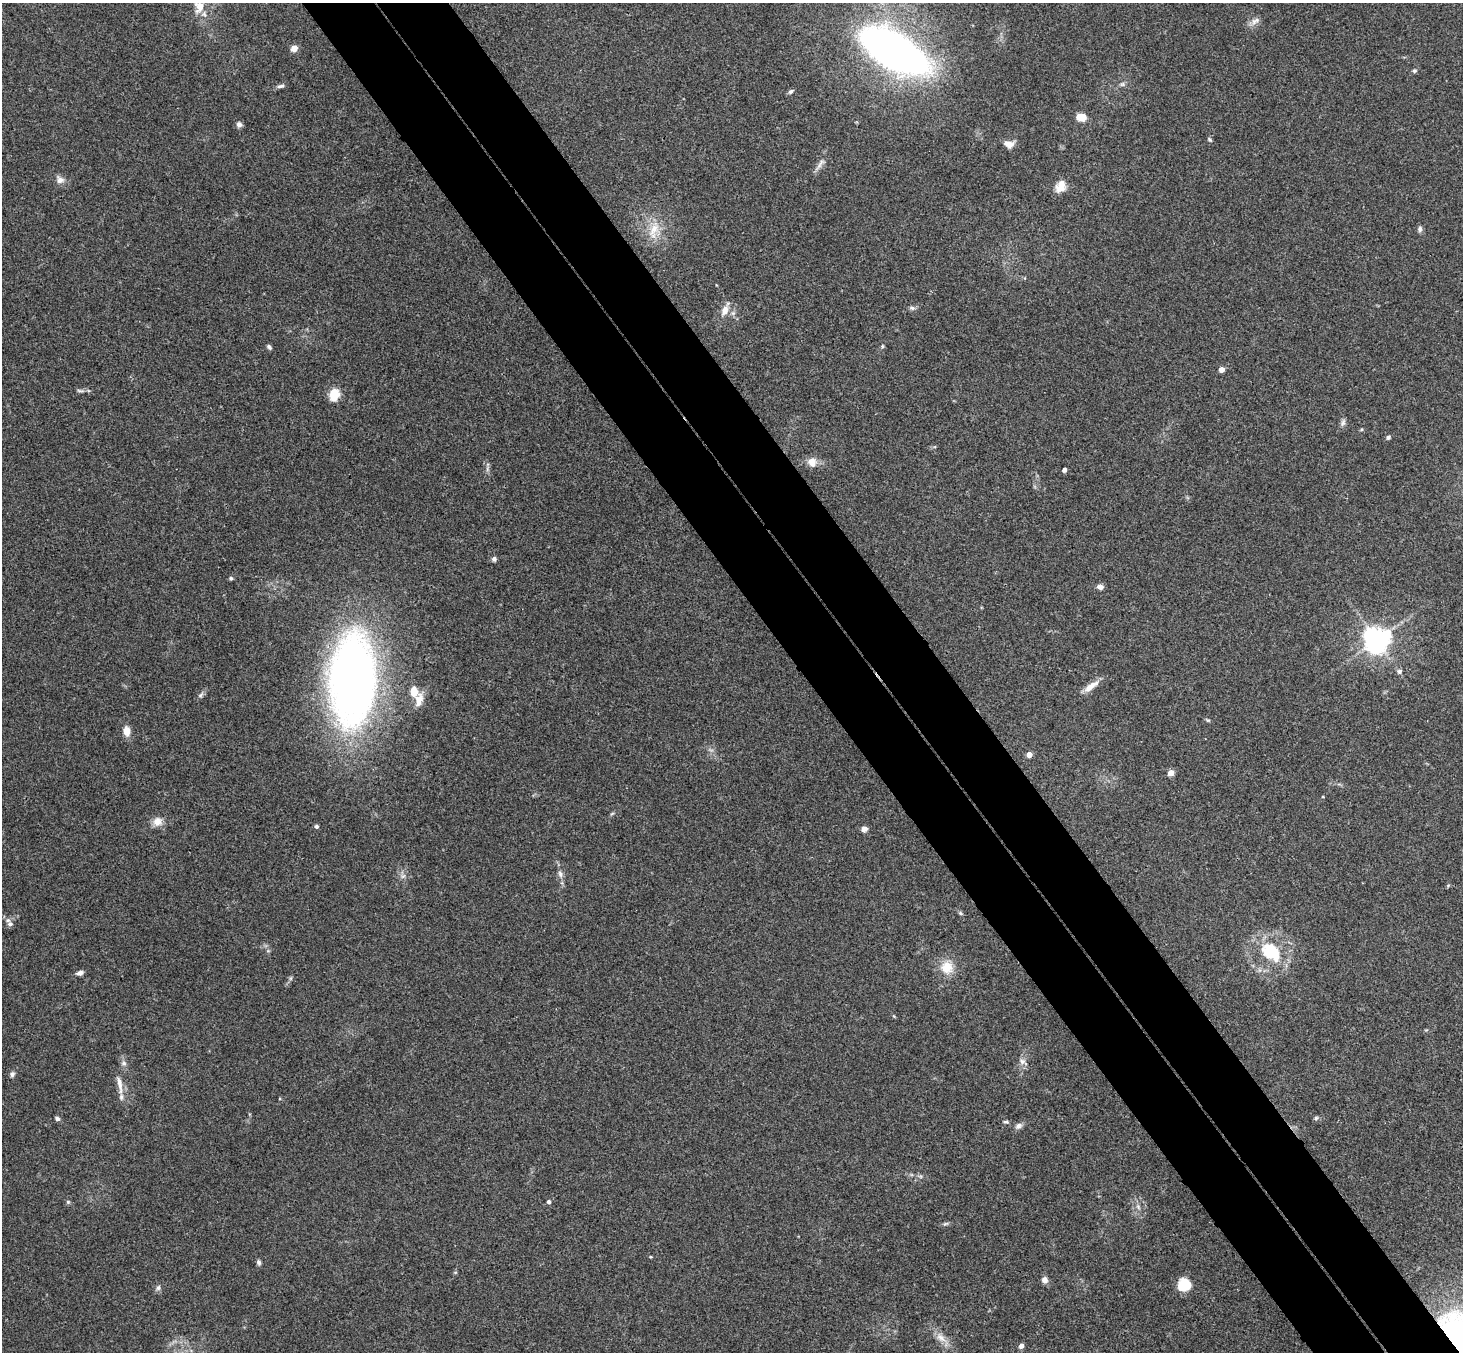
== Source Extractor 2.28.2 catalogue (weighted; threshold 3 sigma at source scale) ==
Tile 6 of 4 x 4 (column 2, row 2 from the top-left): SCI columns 1515-2975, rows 3033-4382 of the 5946 x 5927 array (HDU 1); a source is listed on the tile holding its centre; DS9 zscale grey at full resolution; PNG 1465 x 1354 px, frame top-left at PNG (2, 3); no overlay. Shown black and unused: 10% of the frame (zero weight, under 3 of 4 exposures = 6% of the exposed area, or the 3 px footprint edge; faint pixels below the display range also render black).
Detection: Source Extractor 2.28.2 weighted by HDU 2 'WHT'; one run over the whole footprint, this tile lists its part. Background 0.208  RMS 0.0083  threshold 0.0373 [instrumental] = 3 sigma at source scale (4.5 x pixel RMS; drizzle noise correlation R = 1.50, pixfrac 1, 0.05/0.05 arcsec/px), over >= 5 px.
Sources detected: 73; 1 long thin detection or spike segment (spike, bleed or trail) — not listed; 1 inside a brighter listed object's ellipse — not listed separately; the other 71 listed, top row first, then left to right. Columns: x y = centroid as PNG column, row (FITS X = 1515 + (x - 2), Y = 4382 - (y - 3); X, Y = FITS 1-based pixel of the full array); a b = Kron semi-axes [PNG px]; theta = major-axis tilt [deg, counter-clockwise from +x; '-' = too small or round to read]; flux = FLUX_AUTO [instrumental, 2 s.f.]
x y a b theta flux
200 6 11 10 - 12
1255 21 14 7 31 4.5
294 48 5 4 - 14
894 50 53 24 -30 510
1414 71 5 5 - 1.5
1122 84 7 5 44 1.8
281 86 10 5 7 2.3
791 91 7 5 44 1.8
1081 117 9 7 -5 11
239 124 6 6 - 3
1210 139 7 4 -49 1.3
1008 144 12 8 -7 6.3
60 180 11 10 - 4.5
1061 186 15 11 66 8.8
654 229 24 11 62 14
1420 229 8 6 86 2.3
912 308 7 5 -41 1.8
725 310 16 9 63 7.3
882 346 5 4 - 1.1
269 347 6 4 -47 1.9
1222 369 4 4 - 8.5
80 391 10 3 -9 1.7
334 395 13 11 73 14
1343 422 12 5 66 2.5
1388 437 6 5 - 1.5
812 462 11 9 -65 7.7
1064 470 4 4 - 3.6
494 559 6 5 - 2.4
231 578 5 5 - 1.4
1100 587 8 6 -10 3.5
1377 640 8 7 - 940
1399 671 7 6 - 2.1
353 679 85 42 89 590
1091 686 23 8 35 8.4
414 691 12 8 -82 9.9
200 695 8 5 37 2.1
1208 720 5 5 - 1.1
127 731 12 8 -87 6.9
1029 755 4 4 - 9.8
1171 773 4 4 - 12
1323 797 4 2 - 0.58
612 814 6 4 4 1
157 821 12 12 - 7.1
316 826 5 5 - 1.6
864 829 7 7 - 3.6
560 874 10 7 -64 3.3
403 876 7 4 18 1.7
960 913 5 5 - 1.2
10 924 8 7 - 2.8
1271 952 8 6 -42 80
947 967 18 17 - 15
80 973 8 5 14 3.3
894 1016 5 3 - 0.8
1023 1062 13 8 -33 4.3
124 1063 7 6 - 2.4
12 1074 7 6 - 2.2
120 1084 27 6 -80 8
1316 1118 6 5 - 1.4
57 1119 6 5 - 2.1
1006 1122 7 3 0 1.3
1019 1126 10 7 32 3.3
68 1202 5 5 - 1.2
549 1202 4 4 - 2.6
1138 1207 7 4 -46 1.9
946 1224 9 4 9 1.6
259 1262 6 5 - 2.1
1045 1280 7 7 - 4.4
1184 1285 13 12 - 21
158 1288 7 6 - 2.2
941 1338 17 9 -41 7.8
1021 1346 5 5 - 3.8